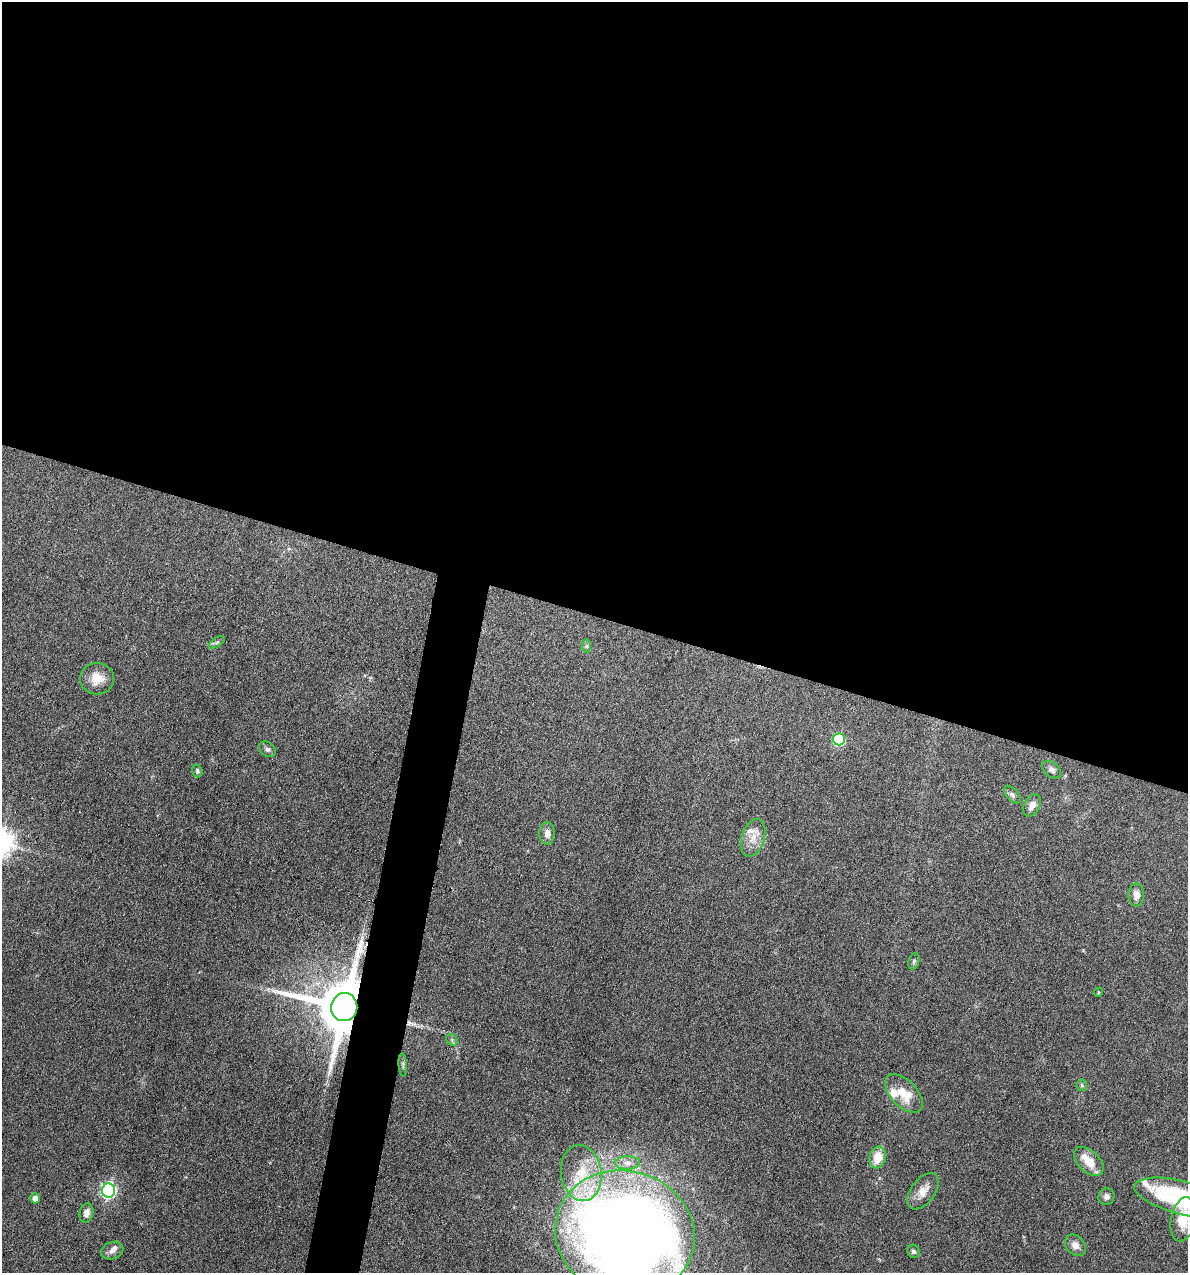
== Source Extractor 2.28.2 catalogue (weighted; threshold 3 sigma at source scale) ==
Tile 3 of 4 x 4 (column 3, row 1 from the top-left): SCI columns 2492-3677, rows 3815-5085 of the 5105 x 5085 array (HDU 1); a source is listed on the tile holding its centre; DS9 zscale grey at full resolution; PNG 1190 x 1275 px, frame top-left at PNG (2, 2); each listed source drawn as its Kron ellipse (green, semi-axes under 4 px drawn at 4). Shown black and unused: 51% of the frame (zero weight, under 4 of 8 exposures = <1% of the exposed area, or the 3 px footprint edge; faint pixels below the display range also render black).
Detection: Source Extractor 2.28.2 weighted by HDU 2 'WHT'; one run over the whole footprint, this tile lists its part. Background 0.148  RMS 0.0057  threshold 0.0233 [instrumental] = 3 sigma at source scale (4.09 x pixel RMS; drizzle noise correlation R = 1.36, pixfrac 0.8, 0.05/0.05 arcsec/px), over >= 5 px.
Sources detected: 41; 1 long thin detection or spike segment (spike, bleed or trail) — neither listed nor drawn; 6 inside a brighter listed object's ellipse — not listed separately; the other 34 listed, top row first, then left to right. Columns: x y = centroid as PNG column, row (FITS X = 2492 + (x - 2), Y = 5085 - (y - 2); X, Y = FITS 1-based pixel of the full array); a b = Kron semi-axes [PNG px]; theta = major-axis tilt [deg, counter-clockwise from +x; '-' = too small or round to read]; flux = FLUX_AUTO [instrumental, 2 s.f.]
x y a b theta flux
217 642 9 4 34 1.2
586 646 7 4 -89 0.93
97 679 17 16 - 7.9
839 739 6 6 - 40
268 749 9 6 -39 1.6
1052 770 10 7 -40 2.1
197 771 6 5 - 1.1
1012 795 10 6 -46 1.5
1032 805 12 8 62 3.8
547 833 11 7 89 3.5
753 838 19 11 73 6.5
1136 895 11 8 89 3.7
914 961 8 5 70 1.1
1098 992 5 4 - 0.64
344 1007 14 13 - 4600
452 1040 6 5 - 0.98
403 1065 11 3 -86 0.88
1082 1085 6 5 - 0.91
904 1094 23 13 -46 12
878 1157 11 8 73 9.7
1089 1161 18 10 -45 9
627 1163 12 6 0 3
581 1173 28 20 -82 20
108 1191 7 6 - 130
923 1191 21 12 53 6.1
1106 1197 8 8 - 2
35 1198 5 4 - 5.6
1182 1198 48 16 -14 72
86 1213 10 6 77 2.9
1183 1219 22 12 79 12
625 1234 70 63 -16 820
1075 1245 12 9 -45 3.4
112 1251 11 8 23 2.7
913 1251 6 6 - 1.2
Overlapping masked pixels (flux is a lower limit): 1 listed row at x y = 344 1007
Isophote crosses this tile's border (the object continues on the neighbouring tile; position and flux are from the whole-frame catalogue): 3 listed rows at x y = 1182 1198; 1183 1219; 625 1234